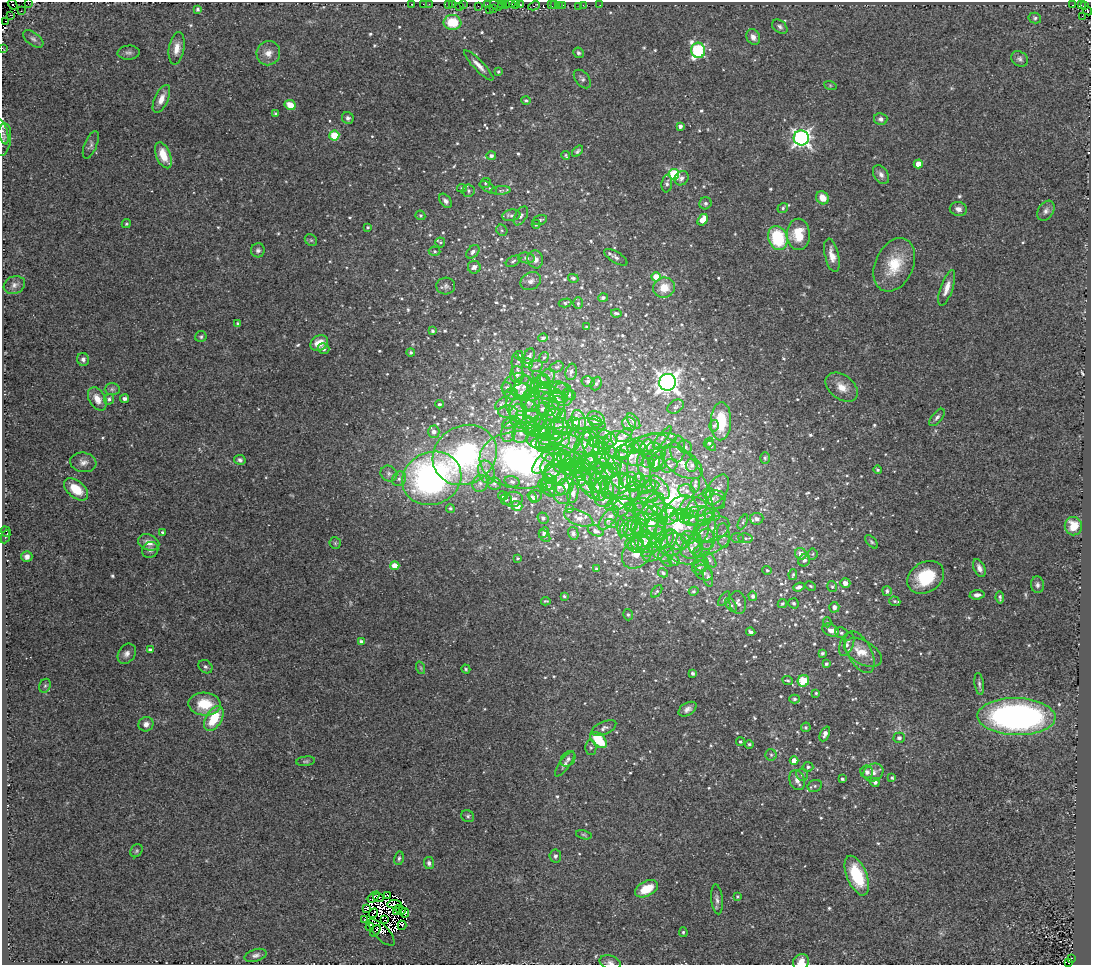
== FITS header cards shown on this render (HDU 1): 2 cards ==
NAXIS1  =                 1089
NAXIS2  =                  963

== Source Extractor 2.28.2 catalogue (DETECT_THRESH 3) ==
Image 1089 x 963 px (HDU 1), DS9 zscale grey, 1 PNG px = 1 image px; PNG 1093 x 967 px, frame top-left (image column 1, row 963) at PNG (2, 2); each listed source drawn as its Kron ellipse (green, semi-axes under 4 px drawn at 4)
Background 0.117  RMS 0.023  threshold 0.0703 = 3 sigma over >= 5 px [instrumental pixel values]
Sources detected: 726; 12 with non-positive FLUX_AUTO (blend fragments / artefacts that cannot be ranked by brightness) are neither listed nor drawn; of the other 714, the 500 brightest by FLUX_AUTO listed and drawn (214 fainter detections omitted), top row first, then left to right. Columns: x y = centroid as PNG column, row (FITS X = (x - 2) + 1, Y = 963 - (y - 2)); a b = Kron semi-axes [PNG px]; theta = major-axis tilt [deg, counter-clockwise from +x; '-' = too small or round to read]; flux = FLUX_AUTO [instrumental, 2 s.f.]
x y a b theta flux
28 3 2 2 - 9.8
12 4 5 3 - 21
411 4 3 2 - 4.5
423 4 2 2 - 7.4
429 4 2 2 - 15
452 4 3 2 - 28
463 4 3 2 - 7.2
487 4 2 2 - 7.7
501 4 3 2 - 15
505 4 2 2 - 9.9
510 4 5 2 - 11
516 4 2 2 - 5.7
448 5 4 3 - 31
496 5 7 3 -33 57
520 5 3 2 - 5.1
551 5 2 2 - 33
554 5 3 2 - 25
559 5 2 2 - 16
563 5 4 2 - 10
583 5 3 2 - 2.9
600 5 2 2 - 4.6
1072 5 3 2 - 21
1081 5 3 2 - 7.4
1084 5 3 3 - 7.1
459 6 2 2 - 4.7
478 6 2 2 - 7.3
534 6 6 3 27 37
579 6 2 2 - 2.8
493 8 2 2 - 16
198 9 4 3 - 2.9
489 10 2 2 - 6
21 11 3 2 - 3.9
1088 11 5 3 - 39
10 15 3 2 - 3.3
1082 16 3 2 - 5.6
1035 18 6 5 - 3
6 21 3 2 - 12
452 22 9 7 -8 47
780 27 9 6 -38 4.6
753 37 8 6 -61 8
33 39 12 6 -36 5.4
2 48 3 2 - 2.8
177 48 16 7 80 16
698 50 8 7 - 220
129 53 11 7 4 5.1
268 53 12 11 - 15
578 53 5 5 - 4.6
1020 59 9 7 -33 4.9
479 65 20 5 -46 12
498 71 4 4 - 2.6
582 79 10 6 -50 5.3
830 85 6 4 -19 2.2
161 99 15 6 66 14
526 100 5 4 - 2.9
290 105 6 5 - 22
276 114 4 3 - 3
348 118 6 5 - 4.2
881 119 7 6 - 5.5
680 126 4 4 - 5.9
3 132 13 4 -75 6.7
334 135 5 5 - 72
801 138 7 7 - 610
3 140 16 8 81 8.3
91 145 15 6 67 5.6
577 151 7 4 45 3
163 155 14 7 -68 30
491 156 5 4 - 4.9
566 156 5 3 - 2.4
918 164 4 4 - 23
674 174 5 5 - 150
881 175 10 7 -56 7.1
682 178 7 6 - 6.8
485 183 5 4 - 2.6
667 184 9 5 81 5
488 187 9 4 -30 3.1
462 188 5 4 - 2.4
501 190 10 4 5 3.3
469 191 6 6 - 3.8
822 198 7 6 - 21
445 201 8 5 -53 5.9
705 203 6 6 - 4.8
783 208 5 4 - 2.8
958 209 9 7 -13 7.4
1046 211 11 7 58 7
420 215 5 4 - 2.8
511 215 9 5 9 5
521 216 10 6 61 5.3
540 220 7 4 16 3.8
703 220 6 4 56 30
126 224 5 4 - 2.5
536 224 4 4 - 2.8
368 227 3 3 - 2.3
502 230 6 5 - 2.8
798 234 16 11 -89 44
778 238 12 9 -69 99
311 240 7 5 -42 2.9
440 242 5 5 - 2.4
258 250 7 7 - 4.8
435 251 6 4 -3 2.6
473 252 8 5 46 5.4
832 255 17 7 -77 16
616 257 13 5 -31 5.8
526 258 8 5 -8 4.7
535 259 9 7 -72 9.3
513 261 8 5 31 3.3
894 265 28 19 65 56
474 267 6 6 - 11
656 277 4 4 - 29
573 278 5 4 - 3.2
531 281 11 8 32 8.3
14 285 11 8 20 8
446 286 9 8 - 5.8
664 288 11 10 - 29
947 288 18 6 71 14
603 298 5 4 - 5.1
565 303 6 4 15 2.9
578 303 6 5 - 2.7
616 313 5 3 - 3.1
238 323 3 3 - 2.7
587 327 3 3 - 2.6
433 331 4 4 - 2.9
201 337 6 5 - 2.7
543 338 5 3 - 3.1
319 343 9 7 30 24
323 349 6 5 - 5.6
411 352 4 4 - 2.7
519 355 4 3 - 2.3
529 356 8 5 68 5
544 357 6 4 72 2.6
83 359 6 6 - 5.6
528 363 5 5 - 10
536 366 7 5 14 3.9
557 367 7 5 19 3.1
517 368 14 5 -83 6.1
571 372 8 5 77 5.3
517 375 8 6 -89 5.8
547 376 8 7 - 6.9
540 378 9 5 -37 4.6
544 381 7 6 - 5.1
588 381 6 5 - 4.1
668 382 8 8 - 1200
596 383 7 5 66 3.5
533 385 6 6 - 4.6
517 386 15 13 26 20
524 387 11 10 - 12
543 387 12 8 -76 11
842 387 18 12 -37 21
507 388 5 5 - 3.9
553 388 18 6 -2 10
112 389 7 6 - 3.8
522 392 10 8 -1 11
559 392 10 9 - 11
512 394 6 5 - 3.7
533 394 7 6 - 15
551 394 17 7 -19 17
563 394 12 9 -71 11
569 394 7 5 -31 3.9
97 399 13 8 -60 16
109 399 5 5 - 4.2
125 399 4 4 - 5.9
528 400 11 6 78 8
558 401 10 7 -69 9.5
550 402 10 6 -46 7.4
501 403 7 4 45 2.5
440 404 4 3 - 2.6
533 404 8 7 - 6
676 407 9 6 32 3.9
515 408 15 8 -73 14
555 408 12 9 67 11
543 409 7 6 - 6.7
524 411 15 12 -19 25
550 411 6 4 34 4.2
508 412 10 6 0 6.4
553 414 9 7 -56 11
518 416 12 8 -88 12
561 416 7 4 71 3.3
522 417 6 4 -59 3
937 417 10 5 50 4.8
535 418 11 8 -40 9
596 418 9 6 -20 5.6
633 421 9 5 -53 6.2
721 421 19 10 88 60
523 422 12 7 -8 9.9
579 422 12 7 -75 10
595 422 6 5 - 3.7
509 423 7 5 27 3.3
574 423 6 6 - 11
589 424 17 5 -6 6.9
629 424 7 6 - 6.9
530 425 10 6 -26 8.1
537 425 12 7 48 9.1
547 426 15 8 84 12
560 426 9 8 - 10
714 426 6 4 73 3.6
555 428 12 7 62 10
536 431 12 5 -5 8.4
434 432 6 6 - 5.6
508 432 10 7 75 7.7
542 432 13 7 -73 12
521 433 10 8 81 9.5
587 434 11 6 0 6.4
624 435 9 5 37 4.2
594 437 9 4 79 3.8
605 437 7 6 - 6
662 437 13 4 52 4.9
551 438 22 7 20 19
545 439 18 11 1 22
560 440 10 8 19 13
611 440 6 6 - 6.4
591 443 12 8 -77 12
601 443 12 6 -10 9.1
649 443 29 8 12 25
709 443 5 4 - 2.6
546 444 10 8 30 11
559 444 20 10 4 27
618 444 16 13 -11 45
584 446 14 9 71 14
639 446 7 5 -10 4
711 446 6 4 -48 2.9
648 447 7 7 - 5.8
685 447 7 6 - 4.8
634 448 6 5 - 7.4
602 449 8 5 -8 7.5
678 449 13 7 87 7.7
656 450 10 6 -25 6.2
558 451 32 10 41 36
593 452 17 9 65 23
465 455 33 29 31 270
621 455 7 5 13 3.1
559 456 6 6 - 4.4
565 456 20 8 -28 17
630 456 15 9 -25 17
556 457 15 8 -13 16
580 457 6 5 - 4.2
602 457 7 7 - 8.8
765 458 5 5 - 2.8
240 460 6 5 - 4.2
521 460 41 28 -4 440
567 460 13 8 19 10
592 460 7 6 - 5.7
613 460 14 7 -77 11
657 460 9 6 59 7.7
562 461 11 9 78 14
83 462 13 10 -9 9.4
575 462 11 8 -42 8.7
648 463 7 5 0 4.1
682 463 23 12 -32 28
582 464 15 7 15 13
655 464 8 5 -87 5.8
659 464 7 5 -1 3
601 465 7 5 63 4.7
692 465 6 6 - 5.7
551 466 13 10 66 19
669 466 8 6 27 5.2
569 467 8 6 -89 5.9
644 467 14 6 -77 8
615 468 6 5 - 3.5
583 469 10 6 58 7.8
602 469 13 6 -27 8.4
577 470 8 6 85 10
596 470 10 6 -89 6.9
878 470 4 3 - 2.5
487 472 12 8 -72 13
389 473 9 7 -32 6.2
556 474 11 9 -35 12
565 474 15 5 49 8.5
607 475 25 11 -76 30
590 477 8 6 82 6.4
614 477 14 5 -55 8.6
432 478 30 26 23 510
602 478 17 9 56 16
399 479 8 6 54 6.7
580 479 7 6 - 8.1
629 480 8 6 44 7.8
584 481 13 6 -63 9.3
639 481 7 6 - 4.5
512 482 7 5 -17 4.5
549 482 8 7 - 8.8
646 482 6 5 - 3.1
480 483 9 7 57 8.4
494 484 7 6 - 4.5
546 484 7 6 - 6.9
557 484 22 11 -66 24
619 484 13 9 45 12
652 485 7 5 1 4.3
695 485 7 5 77 3.6
565 486 9 7 38 12
598 487 14 7 -75 12
624 487 18 12 -16 22
632 487 6 4 -2 2.5
647 487 9 5 31 5.2
660 487 14 6 -52 10
548 488 9 5 -56 5.1
607 488 11 6 -89 6.4
76 489 14 8 -40 35
553 489 12 6 -5 8.7
601 489 12 7 73 8.1
717 489 16 9 59 12
589 490 13 5 -43 7
687 491 8 6 -15 7
573 493 10 5 81 4.9
708 493 6 4 21 2.6
503 496 5 4 - 4.6
536 496 6 6 - 3.5
532 497 6 3 -57 2.7
648 497 9 6 0 6.3
506 499 6 5 - 3.8
513 499 9 7 8 9.4
671 499 69 38 -68 260
604 500 8 7 - 4
622 500 18 7 28 14
717 502 9 7 -30 5.5
706 503 21 10 24 22
517 506 5 5 - 21
622 506 11 8 57 8.4
654 506 15 10 60 20
630 507 6 4 -19 2.7
646 507 13 7 -26 8.7
694 507 13 10 -2 15
450 508 4 4 - 3.2
569 509 3 3 - 2.3
664 511 11 7 -9 12
655 514 9 7 -40 8.1
687 514 6 5 - 10
645 515 15 9 -41 15
698 515 17 9 6 16
711 515 8 6 -11 6
668 516 10 8 24 11
677 516 7 5 27 8.3
683 516 8 5 -50 16
704 516 9 8 - 7.3
664 517 6 4 -71 2.4
543 518 5 5 - 4.9
579 518 15 7 -21 9.4
609 518 14 6 51 13
692 518 8 6 48 6.2
641 519 8 6 7 8.9
757 519 7 6 - 7.6
743 522 8 3 64 2.7
611 524 6 4 -17 2.6
650 524 27 14 68 40
677 525 32 19 67 76
623 526 11 5 84 5
640 526 8 7 - 7.4
1073 526 9 8 - 33
629 527 11 7 49 11
713 529 17 11 29 18
632 530 10 8 71 15
596 531 8 5 -24 4
701 531 11 7 74 9.5
6 532 5 2 - 2.5
544 532 6 4 45 3.3
641 532 46 7 -48 31
163 533 4 4 - 4.1
573 533 6 5 - 3.9
660 534 7 5 -73 4.1
5 536 7 4 67 2.2
545 536 7 4 -50 3.8
652 536 22 11 69 31
723 536 12 6 -86 7.4
688 538 7 6 - 8.6
738 538 6 5 - 2.6
746 538 7 4 -6 3.4
706 539 10 8 -86 10
667 540 10 5 62 5.1
642 541 11 9 41 15
677 541 11 7 -31 9.3
683 541 7 7 - 5.3
149 542 11 8 -23 12
872 542 8 4 -49 2.9
335 543 6 5 - 2.6
634 543 9 6 1 6.1
648 543 20 9 9 23
656 543 6 5 - 4.3
695 543 10 6 85 8.1
660 546 21 10 41 20
711 546 20 7 23 13
691 549 11 9 24 13
150 550 8 7 - 5.8
637 553 18 13 50 27
666 554 8 7 - 6.5
801 554 6 5 - 12
812 554 5 5 - 2.5
27 556 5 5 - 9.9
518 558 3 3 - 2.4
674 560 6 5 - 3.1
710 560 9 5 -51 4.5
804 560 6 5 - 5.8
701 564 7 7 - 5.6
395 566 4 4 - 36
699 567 7 7 - 4.8
979 568 9 5 -66 8.1
596 569 3 3 - 2.2
767 570 5 4 - 2.5
704 572 9 7 -31 5.5
663 573 5 4 - 3
793 575 5 3 - 2.5
708 577 10 5 -79 4.4
926 577 20 15 32 73
845 583 5 4 - 11
1037 585 8 6 -85 5.1
810 586 5 3 - 2.3
832 586 6 4 -74 2.4
799 587 6 4 21 5.3
657 591 7 4 51 2.4
694 591 5 4 - 2.7
887 591 5 4 - 3.9
977 595 7 4 4 6.2
564 596 3 3 - 2.4
753 596 5 4 - 4.5
1000 598 6 3 -82 3.3
724 599 8 4 54 2.8
546 601 5 3 - 2.2
895 601 6 4 -20 2.6
738 602 11 8 -79 7
794 603 5 5 - 3.1
782 604 5 4 - 3.1
731 605 8 5 -54 3.5
834 607 5 5 - 7.1
628 615 6 4 -73 2.9
827 622 5 4 - 2.3
831 630 8 6 -30 13
751 632 5 3 - 4.6
841 633 6 5 - 4.3
361 642 4 4 - 6.7
847 644 12 6 67 9.1
150 650 4 4 - 5.9
860 652 22 12 -62 25
863 652 20 11 -29 21
822 653 3 3 - 3.4
127 654 11 8 54 7.9
826 664 4 3 - 3.2
205 667 7 6 - 4.2
421 668 6 4 -71 2.3
466 669 5 4 - 2.3
693 673 3 3 - 3.5
787 680 6 4 -24 2.6
803 681 6 5 - 69
979 684 11 4 -82 4.3
45 686 7 5 67 2.9
816 693 4 3 - 2.3
795 699 5 4 - 3.6
205 704 16 11 -2 49
687 709 10 6 32 7.3
1016 717 39 18 -2 550
214 718 14 8 60 53
146 724 7 7 - 8.2
806 727 5 4 - 3
604 728 13 6 25 7
825 734 8 4 66 8.6
899 738 5 5 - 5
599 740 10 6 -43 66
740 742 4 4 - 2.7
749 744 4 4 - 2.7
591 748 7 5 -89 3.5
771 755 5 5 - 3
568 759 8 6 48 4.7
306 761 9 4 7 2.9
794 761 4 4 - 17
565 764 15 5 54 5.8
808 767 5 5 - 3.7
867 772 6 6 - 6.6
873 772 10 8 29 10
802 774 6 6 - 4.7
892 778 4 4 - 2.7
842 779 3 3 - 3.2
797 780 10 7 -71 8.4
875 782 5 4 - 4.3
815 786 7 6 - 3.5
468 816 7 6 - 3.4
584 835 8 4 -14 2.7
137 851 7 5 54 2.9
555 856 6 6 - 4.4
399 858 7 5 79 3.6
429 863 6 5 - 5
857 876 21 10 -67 83
647 889 12 7 28 32
387 896 4 3 - 2.8
737 896 4 4 - 2.4
374 897 7 2 43 7.9
378 898 5 2 - 2.3
717 899 15 5 -84 6.7
395 904 7 4 -4 2.3
367 908 4 2 - 2.6
400 910 6 2 -35 2.4
396 912 3 2 - 2.5
373 913 5 2 - 3
405 913 5 3 - 3.9
365 919 2 2 - 5
385 920 4 2 - 4.8
402 925 4 3 - 4.6
370 927 4 3 - 44
375 931 6 2 49 11
381 932 17 7 -46 2.9
683 932 5 4 - 2.7
256 955 11 6 16 6
1071 958 4 3 - 110
801 962 8 7 - 17
610 963 11 7 -17 6.6
1069 963 4 3 - 31
At the frame edge (FLAGS 8, measured only in part): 9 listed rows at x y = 28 3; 12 4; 6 21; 2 48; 3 132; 3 140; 801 962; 610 963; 1069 963
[214 fainter detections neither listed nor drawn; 12 non-positive-flux detections neither listed nor drawn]